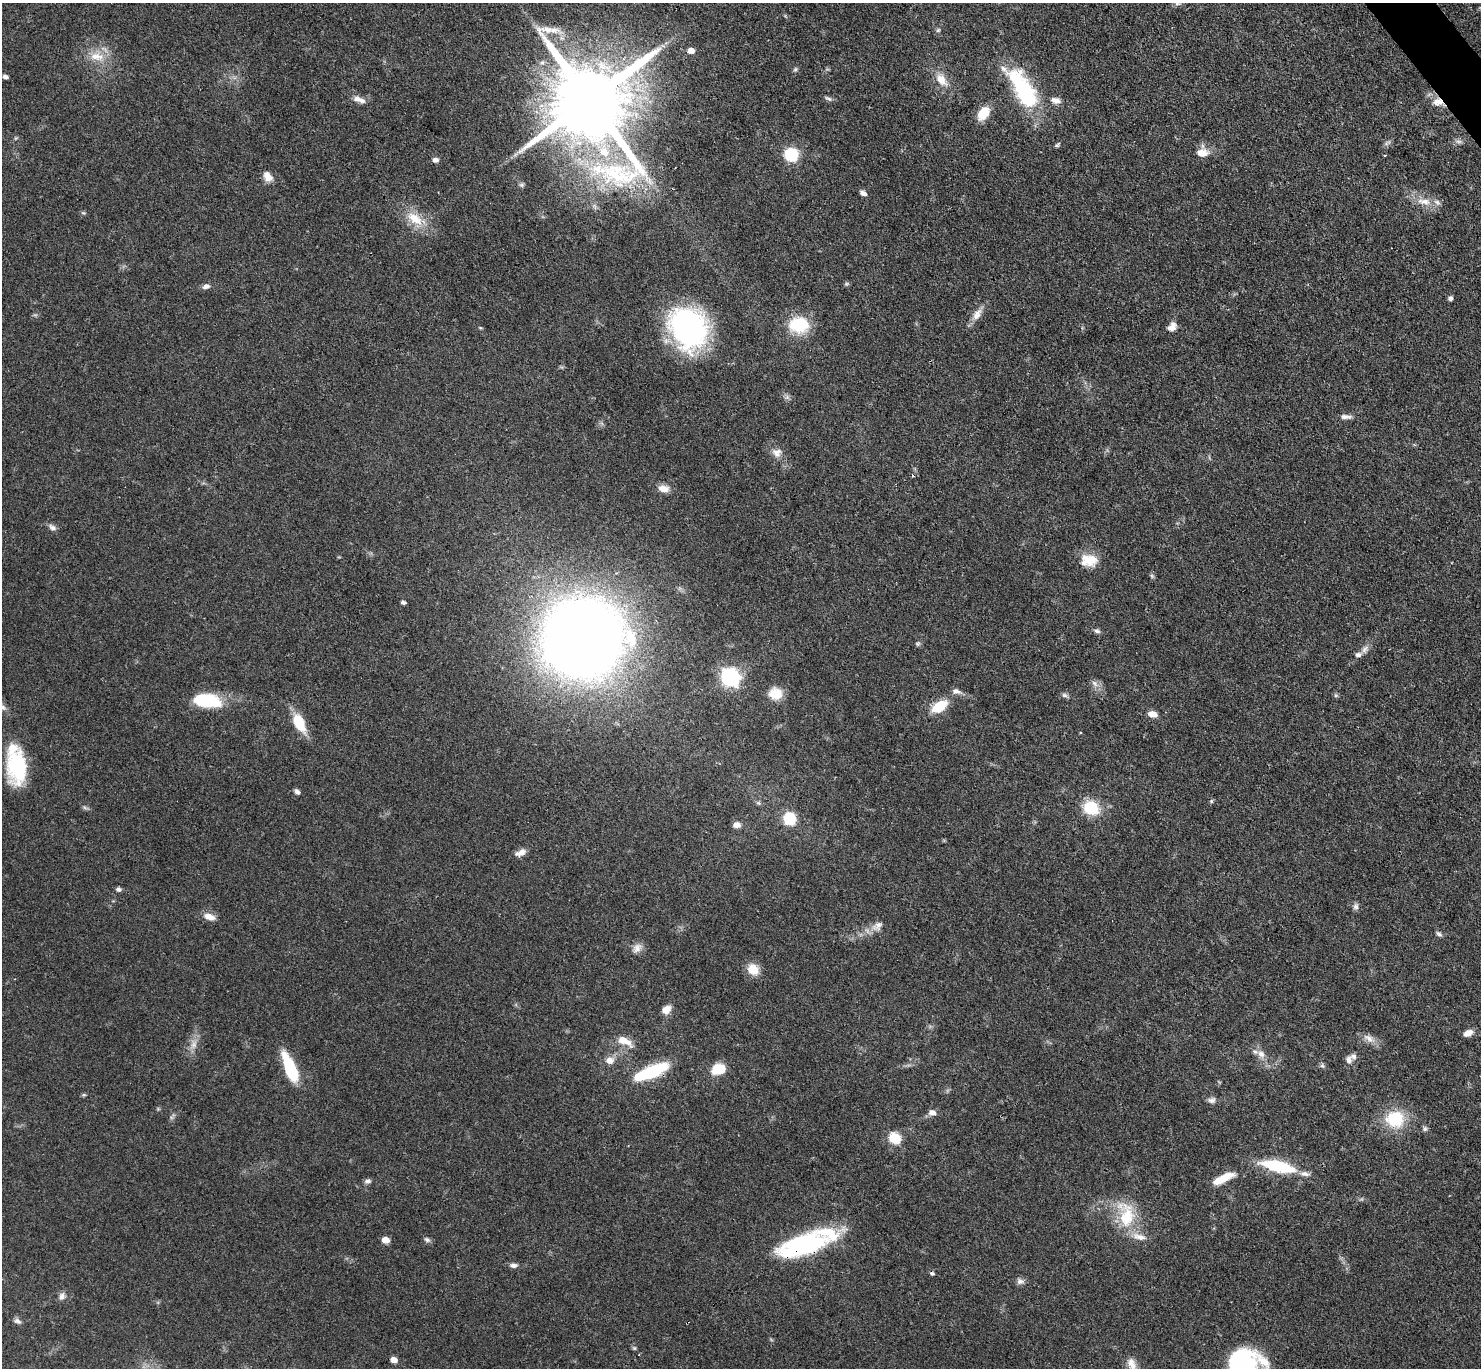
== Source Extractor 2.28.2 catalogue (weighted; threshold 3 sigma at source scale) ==
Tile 10 of 4 x 4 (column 2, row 3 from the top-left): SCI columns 1481-2959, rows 1664-3029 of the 5921 x 5916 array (HDU 1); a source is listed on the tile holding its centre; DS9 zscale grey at full resolution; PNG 1483 x 1370 px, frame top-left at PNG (2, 3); no overlay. Shown black and unused: <1% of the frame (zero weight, under 3 of 4 exposures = <1% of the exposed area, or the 3 px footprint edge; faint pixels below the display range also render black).
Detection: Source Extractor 2.28.2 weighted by HDU 2 'WHT'; one run over the whole footprint, this tile lists its part. Background 0.0763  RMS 0.004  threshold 0.0181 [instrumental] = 3 sigma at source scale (4.5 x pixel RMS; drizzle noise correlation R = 1.50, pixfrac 1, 0.05/0.05 arcsec/px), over >= 5 px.
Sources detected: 117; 3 inside a brighter object's white glare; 1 cosmic-ray / hot-pixel residue — not listed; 9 inside a brighter listed object's ellipse — not listed separately; the other 104 listed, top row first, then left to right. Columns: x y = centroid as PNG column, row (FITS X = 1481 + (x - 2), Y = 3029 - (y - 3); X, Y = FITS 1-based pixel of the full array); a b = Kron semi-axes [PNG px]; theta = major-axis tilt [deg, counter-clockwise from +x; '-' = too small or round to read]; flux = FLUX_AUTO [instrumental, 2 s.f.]
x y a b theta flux
1178 3 11 6 30 1.4
938 30 6 4 44 0.65
691 51 7 5 -6 3.4
97 56 23 12 -9 7.5
795 69 6 5 - 0.69
5 77 5 4 - 1.5
941 80 21 12 -51 6
1023 89 36 29 -37 26
828 98 11 5 -27 1
359 99 17 6 -17 3
589 100 25 23 55 6600
1437 102 15 11 -4 4.2
983 113 16 10 53 7.7
1459 141 10 4 -1 1.3
1057 145 6 5 - 0.64
604 151 22 15 -75 11
1202 153 14 9 -1 4.7
791 155 7 6 - 59
1384 156 3 3 - 0.83
435 160 7 6 - 1.6
268 176 14 10 -58 3.4
649 180 8 5 56 1.4
521 185 8 6 0 0.85
863 193 8 5 -26 1.6
1424 202 24 10 -8 6.1
83 213 6 4 -29 0.55
415 219 28 14 -38 10
846 284 7 4 31 0.64
206 286 10 6 14 1.7
1450 298 5 5 - 1
977 314 19 10 57 3.9
799 325 23 18 0 18
1172 327 11 8 46 2.8
480 328 5 3 - 0.4
688 328 43 36 -63 82
1346 417 15 6 -4 1.9
777 453 13 12 - 3.2
664 489 13 9 -8 3.8
52 527 11 7 -30 1.7
1089 560 22 15 -1 8.4
1152 576 6 5 - 0.67
403 602 5 3 - 0.99
1097 631 8 6 -19 1.1
583 638 51 49 8 780
918 644 7 5 -7 0.75
1365 649 12 7 55 2
730 677 8 7 - 170
1095 683 11 6 -49 1.8
956 691 10 7 -5 1.8
775 694 16 14 -11 6.7
1065 695 9 5 -17 1.1
1336 695 6 4 -1 0.6
206 700 34 15 -7 20
939 706 17 10 34 11
1152 714 9 6 -14 3.7
299 723 23 12 -63 11
18 767 36 20 90 27
297 792 7 5 -33 1.2
758 803 6 5 - 0.71
1091 808 14 12 -28 17
790 819 12 11 - 13
737 825 9 6 4 2.1
520 853 14 7 21 2.8
118 889 6 5 - 1.1
1356 906 9 7 -88 1.3
209 917 14 7 -15 3.7
877 926 17 11 36 3.7
1439 934 9 5 -30 1
637 948 15 10 41 2.9
753 969 15 12 -54 5.8
666 1010 11 8 40 3.4
1468 1033 10 7 24 3
1369 1038 19 9 -31 3.3
624 1041 20 8 -26 5.5
194 1044 15 9 80 3.5
1261 1054 13 9 -32 3.1
610 1060 12 10 4 3.3
1349 1060 12 9 84 2
1322 1066 7 5 -54 0.86
290 1068 36 11 -67 18
718 1069 13 10 13 11
652 1071 35 10 23 30
84 1095 6 4 -17 0.5
1212 1100 11 7 9 1.6
932 1113 9 7 -5 2.3
1395 1119 20 18 -8 19
1425 1129 7 6 - 0.94
895 1138 7 6 - 28
1278 1166 36 11 -13 24
1223 1178 25 8 26 8.6
368 1181 8 6 13 1.3
1126 1214 39 23 -80 19
385 1240 6 5 - 5.1
427 1240 9 6 -32 1.1
810 1244 44 28 25 38
514 1265 10 6 0 1.5
932 1273 6 5 - 0.81
1020 1281 10 8 -9 1.7
62 1296 11 8 75 1.8
17 1321 11 6 -24 1.3
634 1348 6 5 - 0.65
394 1360 6 5 - 3.8
1132 1364 17 10 -64 3.6
1242 1364 31 29 -70 50
Overlapping masked pixels (flux is a lower limit): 3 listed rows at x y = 1437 102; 652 1071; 810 1244
Isophote crosses this tile's border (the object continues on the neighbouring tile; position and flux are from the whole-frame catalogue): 3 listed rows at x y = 1178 3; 1132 1364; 1242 1364